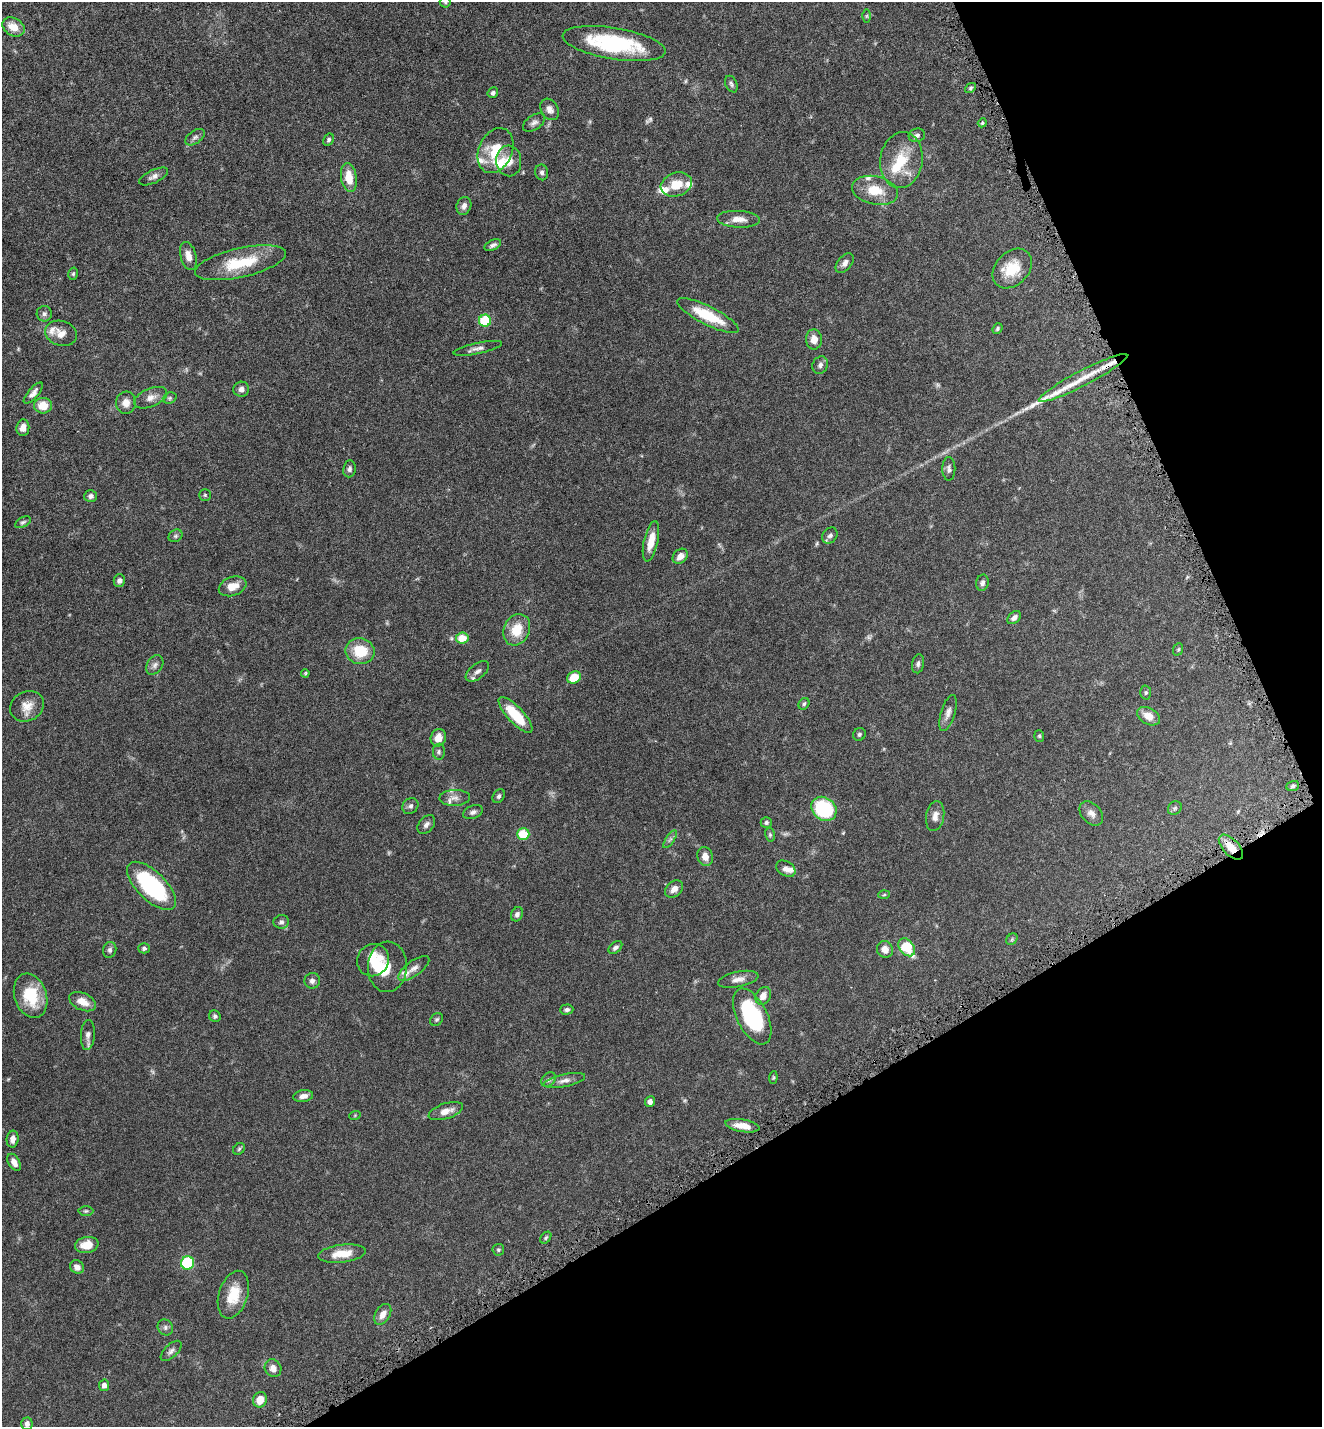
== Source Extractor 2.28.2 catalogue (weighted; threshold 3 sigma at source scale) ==
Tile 12 of 4 x 4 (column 4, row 3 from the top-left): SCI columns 4153-5472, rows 1489-2913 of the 5808 x 5823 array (HDU 1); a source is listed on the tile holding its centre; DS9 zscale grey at full resolution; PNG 1324 x 1429 px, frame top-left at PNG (2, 2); each listed source drawn as its Kron ellipse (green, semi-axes under 4 px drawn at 4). Shown black and unused: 25% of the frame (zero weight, under 5 of 9 exposures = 4% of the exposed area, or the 3 px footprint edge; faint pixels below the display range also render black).
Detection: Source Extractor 2.28.2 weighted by HDU 2 'WHT'; one run over the whole footprint, this tile lists its part. Background 0.0708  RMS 0.0023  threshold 0.00954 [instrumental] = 3 sigma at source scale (4.09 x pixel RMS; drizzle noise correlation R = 1.36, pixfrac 0.8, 0.05/0.05 arcsec/px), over >= 5 px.
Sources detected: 164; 7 too faint to see at this stretch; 1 inside a brighter object's white glare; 2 long thin detections or spike segments (spike, bleed or trail) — neither listed nor drawn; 10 inside a brighter listed object's ellipse — not listed separately; the other 144 listed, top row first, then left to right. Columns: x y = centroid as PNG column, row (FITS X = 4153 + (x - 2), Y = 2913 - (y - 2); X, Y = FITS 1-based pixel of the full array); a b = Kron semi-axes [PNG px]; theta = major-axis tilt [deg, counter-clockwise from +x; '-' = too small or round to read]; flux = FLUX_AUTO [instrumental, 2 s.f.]
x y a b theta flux
445 2 5 5 - 0.29
867 16 6 4 89 0.28
13 27 12 8 -30 2.5
614 44 52 15 -9 19
731 84 9 5 -65 0.46
970 88 6 4 38 0.32
493 93 6 5 - 0.49
550 109 11 8 -61 1.1
534 123 12 7 33 0.8
982 123 4 3 - 0.24
917 135 8 6 15 0.55
195 137 11 6 35 0.68
329 140 6 5 - 0.4
495 151 23 16 67 5.9
901 160 28 21 82 6.9
509 161 15 12 -86 2.2
542 172 8 6 -79 0.59
153 176 15 6 26 0.98
349 178 14 8 -81 3.4
676 184 16 11 18 3.4
875 190 23 14 -11 4.7
464 206 9 7 69 0.99
738 219 21 8 -3 2.1
493 245 9 5 25 0.57
188 256 14 8 -75 1.8
240 263 46 14 13 8.7
845 263 11 7 51 0.94
1012 268 22 16 46 5.4
73 274 6 5 - 0.31
44 314 8 7 - 0.61
708 316 34 9 -27 7.1
485 321 6 6 - 7.8
998 328 6 4 51 0.37
61 333 16 12 -17 2
814 339 10 8 -87 1.7
478 348 25 5 12 1
820 365 9 7 58 0.71
1083 378 50 7 27 5.2
241 389 8 7 - 0.82
33 393 13 5 48 0.91
151 398 17 9 22 1.6
170 398 7 5 21 0.42
126 403 11 10 - 1.5
43 406 9 8 - 3.2
23 428 8 6 83 1.4
349 469 8 6 82 0.57
949 469 12 6 -90 0.69
205 495 5 5 - 0.32
91 496 6 6 - 0.68
23 522 8 5 29 0.42
830 535 8 7 - 0.68
175 536 7 6 - 0.42
651 541 20 7 77 2.7
680 556 8 6 44 1.4
119 581 6 5 - 0.61
982 583 8 6 77 0.65
233 586 14 9 19 2.4
1014 618 8 5 41 0.73
517 630 16 13 63 4.4
462 638 6 5 - 3.2
1178 649 6 5 - 0.27
360 651 15 13 -11 5.8
918 664 9 6 79 0.58
155 665 10 7 56 0.78
477 671 14 7 38 1
305 673 4 3 - 0.22
574 677 7 5 27 3.9
1146 693 7 5 89 0.34
804 704 6 5 - 0.34
27 706 17 14 27 2.5
948 713 19 7 73 1.2
515 715 23 8 -47 7.3
1148 716 12 8 -29 2
859 734 7 6 - 0.39
1039 736 6 5 - 0.28
438 738 9 7 70 2
439 752 8 6 87 0.45
1293 786 6 5 - 0.34
499 796 7 5 58 0.48
455 798 15 8 2 1.2
410 806 9 7 42 0.61
1175 808 7 6 - 0.41
824 809 13 11 -38 15
473 812 10 6 21 0.66
1091 813 14 9 -47 1.2
935 816 15 9 80 1.4
766 823 5 5 - 0.37
426 825 11 7 50 0.76
523 834 6 6 - 5.9
770 835 7 5 -77 0.3
670 839 10 4 56 0.5
1231 847 15 8 -46 3.1
705 857 9 7 -74 1.5
786 869 10 7 -31 1.2
152 886 31 14 -44 20
674 889 10 7 40 1.3
884 895 6 4 3 0.24
517 914 7 6 - 0.61
281 922 8 6 5 0.58
1012 939 6 5 - 0.38
615 947 8 5 42 0.56
907 947 10 7 -51 7.1
144 948 5 5 - 0.49
885 949 8 8 - 1.6
110 950 8 6 77 0.55
373 960 16 15 - 4.9
387 967 25 19 87 4.7
414 968 18 7 36 1.3
738 979 20 7 12 1.5
312 981 8 7 - 0.83
31 996 23 16 -72 7.5
763 996 9 7 58 1.5
82 1002 14 8 -24 2.3
567 1009 6 5 - 0.47
215 1016 6 5 - 0.41
752 1016 30 15 -63 18
437 1019 7 5 44 0.34
88 1035 15 7 86 0.98
773 1078 6 4 83 0.24
548 1080 8 6 45 0.5
564 1080 21 6 12 1.2
303 1096 10 6 9 1.1
650 1102 5 5 - 0.84
446 1111 18 7 17 2
355 1115 6 3 19 0.18
742 1126 17 6 -9 2.5
13 1139 8 6 82 1
239 1149 6 5 - 0.34
14 1162 9 5 -60 1.2
86 1211 7 5 1 0.34
546 1238 6 4 50 0.3
87 1245 12 8 10 2.4
498 1250 6 6 - 0.35
342 1254 24 9 7 3.7
187 1263 7 6 - 12
77 1267 7 6 - 0.98
233 1295 24 14 72 4.9
383 1314 11 7 58 1.5
165 1327 8 7 - 0.63
171 1351 13 6 44 0.71
273 1368 9 8 - 1.4
104 1385 5 5 - 0.8
260 1400 8 7 - 2.5
27 1424 6 5 - 0.79
Overlapping masked pixels (flux is a lower limit): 1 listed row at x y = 1231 847
Isophote crosses this tile's border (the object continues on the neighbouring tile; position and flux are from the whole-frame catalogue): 1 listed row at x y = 445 2